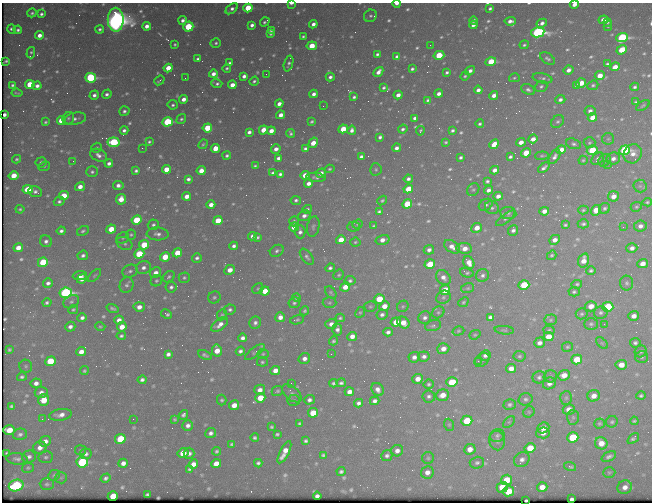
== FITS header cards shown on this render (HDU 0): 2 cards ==
NAXIS1  =                  650 / Width of table row in bytes
NAXIS2  =                  500 / Number of rows in table

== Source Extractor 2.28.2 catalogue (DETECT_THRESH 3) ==
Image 650 x 500 px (HDU 0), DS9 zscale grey, 1 PNG px = 1 image px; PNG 654 x 504 px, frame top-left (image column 1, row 500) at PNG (2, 3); each listed source drawn as its Kron ellipse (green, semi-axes under 4 px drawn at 4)
Background 434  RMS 2.1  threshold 6.34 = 3 sigma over >= 5 px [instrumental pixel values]
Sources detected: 709; of the 709, the 500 brightest by FLUX_AUTO listed and drawn (209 fainter detections omitted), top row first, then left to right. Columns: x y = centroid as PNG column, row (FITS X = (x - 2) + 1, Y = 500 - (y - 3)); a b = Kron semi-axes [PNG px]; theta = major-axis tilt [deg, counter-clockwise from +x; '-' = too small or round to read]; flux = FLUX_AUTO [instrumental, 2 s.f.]
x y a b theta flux
291 3 4 2 - 450
397 4 4 2 - 910
574 4 4 3 - 1100
248 8 4 4 - 7200
490 8 4 3 - 280
232 9 7 4 37 560
32 13 5 4 - 310
41 14 4 3 - 360
370 16 7 6 - 390
116 20 12 8 -89 150000
183 20 4 4 - 620
474 20 4 3 - 550
603 20 5 4 - 1500
510 21 5 4 - 740
265 22 5 3 - 280
607 22 4 3 - 250
542 23 5 4 - 640
313 24 4 4 - 660
252 25 4 4 - 550
473 25 4 3 - 620
147 26 4 4 - 990
608 26 5 3 - 220
188 27 5 5 - 7300
11 29 4 3 - 420
100 29 4 4 - 330
18 30 4 4 - 340
271 30 4 3 - 270
538 32 7 5 9 39000
270 33 4 4 - 270
39 35 4 4 - 970
303 36 3 3 - 230
622 38 6 4 21 26000
216 43 5 4 - 310
175 44 3 3 - 230
430 45 2 2 - 290
524 45 4 4 - 270
312 46 5 4 - 3400
622 50 5 4 - 3900
31 53 6 3 75 240
377 54 3 3 - 310
439 55 5 4 - 5000
397 57 4 3 - 440
198 59 4 3 - 370
547 59 8 5 -34 360
6 61 4 3 - 230
491 62 5 4 - 4200
230 63 4 3 - 400
288 63 8 4 73 390
607 64 4 3 - 300
615 67 5 4 - 1500
168 68 4 4 - 2500
227 68 4 3 - 260
412 69 4 3 - 300
569 70 5 4 - 800
470 71 5 3 - 590
378 72 5 4 - 860
447 72 4 3 - 280
213 74 4 4 - 840
266 74 2 2 - 290
244 76 4 4 - 620
465 76 5 3 - 210
600 76 5 4 - 1800
330 77 4 4 - 510
91 78 5 4 - 20000
185 78 2 2 - 230
514 78 5 4 - 220
543 78 10 5 -11 370
159 80 5 3 - 340
254 81 5 3 - 300
217 83 5 3 - 370
581 83 5 4 - 2300
30 84 4 4 - 4100
12 85 3 3 - 290
232 85 4 4 - 1400
577 85 3 3 - 400
593 85 5 4 - 260
37 86 4 4 - 640
541 86 6 5 - 340
635 87 4 3 - 340
384 88 4 3 - 260
478 90 4 4 - 660
528 90 7 5 -25 460
17 93 5 3 - 200
107 94 5 4 - 440
314 94 4 4 - 660
439 94 4 4 - 670
94 95 5 4 - 560
398 95 4 4 - 830
494 95 4 4 - 840
354 97 4 3 - 320
183 99 4 4 - 950
428 100 4 3 - 300
560 100 5 4 - 530
636 102 4 3 - 240
279 104 4 4 - 950
173 105 5 4 - 310
643 105 7 4 35 220
323 106 2 2 - 240
124 111 5 5 - 410
590 111 5 4 - 520
5 115 3 3 - 390
281 115 4 4 - 1200
592 117 5 4 - 1800
68 118 6 5 - 300
415 118 4 4 - 550
75 119 11 6 11 650
181 119 5 4 - 330
61 120 5 4 - 4600
45 122 3 3 - 230
168 122 5 4 - 13000
312 122 4 3 - 260
558 122 7 5 41 360
480 124 4 3 - 300
207 128 5 4 - 4700
343 129 5 4 - 3300
403 129 5 4 - 340
124 130 4 4 - 450
263 130 5 4 - 2000
352 130 4 4 - 610
452 130 4 3 - 340
271 131 4 4 - 1200
420 131 5 3 - 210
249 132 4 4 - 580
290 133 4 3 - 300
380 137 4 4 - 410
533 139 5 4 - 950
608 139 6 6 - 280
114 142 6 5 - 15000
149 142 4 3 - 240
446 142 3 3 - 230
521 142 4 4 - 1100
313 143 5 4 - 2200
589 143 6 5 - 280
203 144 5 3 - 210
494 144 5 4 - 1900
574 144 7 5 -17 370
96 148 5 4 - 250
142 148 2 2 - 930
215 148 5 4 - 2400
396 148 4 4 - 640
276 149 5 4 - 860
305 149 4 3 - 380
561 150 5 4 - 2000
592 150 5 4 - 6200
625 150 5 5 - 24000
526 153 5 4 - 3800
633 154 10 8 58 1100
99 155 9 6 -24 730
227 156 4 3 - 320
542 156 7 4 4 210
361 157 4 3 - 430
460 157 4 3 - 320
510 157 4 3 - 310
555 157 8 5 59 550
278 158 4 4 - 530
16 159 4 4 - 220
598 159 7 5 40 460
613 159 7 6 - 800
583 160 4 4 - 220
604 160 7 5 43 290
73 161 3 2 - 230
41 162 5 5 - 360
109 163 4 4 - 570
607 164 3 2 - 410
44 166 6 4 21 230
255 166 4 3 - 220
544 168 6 3 40 470
166 169 4 4 - 2300
329 169 5 4 - 210
376 169 6 5 - 270
494 170 4 4 - 870
136 171 4 3 - 360
201 171 4 4 - 1600
92 172 6 5 - 370
273 173 4 3 - 420
321 173 5 4 - 960
280 174 4 3 - 390
305 175 4 4 - 1800
14 176 5 4 - 2500
316 177 9 4 -6 400
188 179 4 4 - 470
408 179 4 4 - 480
487 181 4 3 - 310
309 183 4 4 - 830
118 185 5 4 - 660
640 186 6 6 - 330
80 187 5 4 - 1100
28 189 5 4 - 5300
408 189 5 4 - 2800
473 190 7 5 54 260
488 190 4 4 - 670
35 192 7 5 -18 470
64 196 5 4 - 3600
187 196 4 4 - 1300
498 196 4 4 - 830
613 196 5 5 - 1200
121 199 5 5 - 1600
296 200 5 4 - 360
382 200 5 4 - 240
59 201 5 4 - 350
647 202 5 4 - 210
407 204 5 4 - 6300
211 205 4 4 - 1100
486 205 7 5 31 380
636 207 6 4 26 230
492 208 7 6 - 380
604 208 6 5 - 330
20 209 4 3 - 230
307 209 5 4 - 340
583 210 5 4 - 200
596 210 5 4 - 2700
544 211 4 4 - 980
379 212 4 3 - 310
508 213 8 6 -8 390
304 216 6 5 - 650
506 218 11 4 37 350
137 220 5 4 - 5800
218 221 5 4 - 3900
294 221 5 4 - 280
357 224 5 4 - 200
583 224 5 4 - 300
153 225 5 5 - 360
565 225 3 3 - 210
374 226 4 3 - 220
640 226 6 5 - 740
294 227 5 4 - 1500
313 227 10 6 78 420
354 227 6 5 - 220
623 227 2 2 - 450
477 228 5 4 - 1600
111 229 5 4 - 2600
513 230 5 4 - 490
61 231 4 4 - 460
83 231 6 4 28 310
300 232 6 5 - 580
158 234 11 6 -4 700
131 235 5 5 - 230
252 236 4 4 - 650
257 237 4 3 - 260
123 238 6 5 - 250
341 240 5 4 - 2300
382 240 7 4 14 1000
555 240 5 4 - 1000
46 241 6 5 - 550
355 242 5 4 - 220
124 244 8 6 -29 410
144 245 5 4 - 4300
234 246 4 3 - 470
452 247 9 5 -32 1100
18 248 5 4 - 1600
464 248 8 5 -7 1500
632 248 5 4 - 690
429 250 5 5 - 570
277 251 7 5 31 420
177 253 5 4 - 3100
139 254 5 4 - 6600
83 255 5 4 - 450
552 255 5 4 - 230
165 257 5 4 - 3500
307 257 9 5 -53 420
197 258 5 4 - 420
584 260 7 5 73 1400
43 262 5 4 - 6500
469 263 7 5 -63 1400
430 264 5 4 - 4100
643 264 5 4 - 1300
143 268 7 6 - 710
330 268 5 4 - 360
230 270 5 4 - 1300
130 271 8 6 23 480
591 271 5 4 - 310
156 273 5 5 - 840
467 273 7 4 -14 280
339 275 6 5 - 250
482 275 7 6 - 460
80 276 7 4 5 890
94 276 8 3 45 200
169 277 6 5 - 310
443 277 8 6 -47 840
184 278 5 5 - 280
82 279 5 4 - 800
156 281 6 5 - 280
350 281 5 4 - 310
48 283 5 4 - 510
627 283 7 6 - 370
577 284 5 4 - 240
126 285 8 7 - 500
524 285 5 4 - 6400
171 287 5 5 - 440
345 287 5 4 - 1500
468 288 6 5 - 240
258 289 6 5 - 210
445 290 5 4 - 4400
265 291 5 4 - 2100
331 292 7 5 -50 220
574 292 5 5 - 300
66 293 6 5 - 34000
214 297 6 6 - 310
443 297 8 6 31 430
297 298 4 4 - 230
379 299 5 4 - 4400
71 302 8 6 30 380
463 302 6 4 41 220
47 303 5 4 - 310
294 303 6 5 - 330
329 303 7 5 1 280
370 306 6 5 - 230
384 306 5 4 - 1700
403 306 6 5 - 240
591 306 6 5 - 1500
139 307 5 5 - 960
608 307 5 5 - 11000
113 308 6 3 -18 320
73 310 5 4 - 220
230 310 6 5 - 400
305 311 5 4 - 240
360 312 5 4 - 210
438 312 6 5 - 280
601 312 7 6 - 390
166 314 6 3 -29 370
582 314 6 5 - 260
222 315 6 5 - 220
382 315 5 5 - 480
634 316 5 5 - 980
280 317 5 5 - 1000
490 317 4 4 - 450
82 318 4 4 - 530
340 318 4 3 - 230
425 318 6 6 - 530
119 320 5 4 - 920
297 320 7 4 12 260
551 320 6 5 - 260
396 322 5 4 - 2200
255 323 6 5 - 510
403 323 7 5 -37 2000
331 324 6 5 - 800
591 324 7 6 - 320
604 324 2 2 - 490
220 325 10 5 37 980
100 326 5 4 - 200
433 326 8 5 16 350
70 327 5 5 - 620
122 327 5 4 - 1600
337 330 6 4 87 540
504 330 10 4 -5 220
549 330 5 4 - 200
458 331 6 4 17 210
388 332 4 4 - 550
475 335 6 4 21 210
121 336 4 4 - 300
352 336 5 4 - 990
549 337 5 4 - 2100
243 338 4 4 - 640
333 341 4 4 - 290
539 343 5 5 - 680
602 343 7 4 -44 210
635 343 5 5 - 370
567 347 5 5 - 240
443 349 6 5 - 1200
9 350 3 3 - 240
217 350 6 5 - 2300
240 351 5 4 - 440
641 351 6 5 - 320
81 352 5 4 - 1200
255 352 12 4 37 370
168 354 4 4 - 520
263 354 5 4 - 210
331 354 2 2 - 400
205 355 7 4 -23 340
485 355 5 5 - 530
424 356 6 5 - 520
519 356 6 5 - 280
414 357 6 5 - 660
642 357 6 6 - 310
304 358 6 5 - 790
577 359 5 5 - 4200
482 360 8 6 39 400
50 361 5 4 - 5200
478 361 3 2 - 440
262 362 5 4 - 260
621 365 6 5 - 1700
26 366 6 6 - 290
511 368 5 4 - 1300
275 370 5 4 - 1200
84 371 4 4 - 220
564 375 6 5 - 1400
550 376 7 6 - 270
22 377 5 4 - 330
539 377 6 6 - 410
418 379 5 5 - 1400
142 380 4 4 - 440
452 382 6 5 - 6000
36 383 5 5 - 760
291 383 2 2 - 210
333 383 4 4 - 290
341 383 5 4 - 350
549 383 6 5 - 750
429 384 5 5 - 280
378 389 7 5 -57 710
260 390 5 5 - 900
277 391 6 5 - 250
41 392 6 5 - 610
349 392 5 4 - 1000
292 393 12 6 -40 540
443 395 7 5 18 1700
429 396 6 6 - 440
594 396 6 5 - 1200
641 396 4 4 - 300
260 398 5 4 - 3100
566 398 7 5 87 280
526 399 7 6 - 400
44 400 6 5 - 2900
222 400 5 5 - 270
294 400 6 5 - 250
309 400 5 4 - 470
375 401 5 4 - 570
359 403 4 4 - 460
510 404 6 5 - 380
234 405 5 4 - 1500
11 406 4 3 - 250
569 409 6 5 - 1400
529 412 6 5 - 220
313 413 5 4 - 3100
61 415 11 5 8 1000
183 415 5 4 - 370
573 417 7 6 - 330
42 419 3 2 - 320
133 419 2 2 - 260
174 419 4 3 - 210
467 421 5 5 - 5400
634 421 4 3 - 210
509 422 7 4 44 220
612 422 6 5 - 270
299 423 4 3 - 230
599 423 5 5 - 220
188 425 5 5 - 620
449 425 6 5 - 210
271 427 3 3 - 240
543 428 6 5 - 1400
9 430 6 5 - 3000
211 433 5 5 - 530
543 433 6 5 - 1000
20 434 7 5 15 450
277 434 4 3 - 250
497 436 7 6 - 410
573 437 5 5 - 7900
255 438 4 3 - 320
633 438 7 4 40 290
120 439 5 5 - 7200
45 441 6 5 - 1000
306 441 4 3 - 300
497 441 10 7 -76 570
601 443 6 6 - 1900
232 444 4 3 - 260
40 448 7 6 - 940
530 448 5 5 - 3300
470 449 6 5 - 1300
81 450 5 5 - 210
217 451 4 4 - 270
397 451 6 5 - 770
284 452 12 4 63 1700
7 453 4 3 - 250
183 453 5 5 - 2600
189 453 5 5 - 530
85 454 6 5 - 560
323 455 4 3 - 250
387 455 5 5 - 420
29 457 7 6 - 500
46 457 7 6 - 340
609 457 8 4 26 430
428 458 6 6 - 260
17 459 11 6 -6 500
522 460 8 7 - 670
82 462 6 5 - 16000
123 463 5 4 - 810
258 463 4 4 - 330
477 463 7 6 - 400
193 464 5 4 - 1100
216 464 5 4 - 1800
570 466 6 3 -17 290
28 468 6 5 - 220
190 469 4 3 - 260
341 472 4 3 - 330
427 472 6 6 - 970
609 472 6 5 - 220
54 475 6 5 - 260
61 478 6 5 - 270
106 478 5 4 - 400
507 480 5 5 - 4100
47 484 7 6 - 330
16 485 7 5 19 18000
502 487 5 5 - 4900
542 487 5 4 - 1400
625 487 7 6 - 980
508 491 5 5 - 4000
147 494 4 3 - 250
113 496 5 4 - 2900
317 496 4 4 - 520
572 499 4 3 - 350
526 500 3 3 - 210
At the frame edge (FLAGS 8, measured only in part): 5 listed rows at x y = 291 3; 397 4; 574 4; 116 20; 526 500
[209 fainter detections neither listed nor drawn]